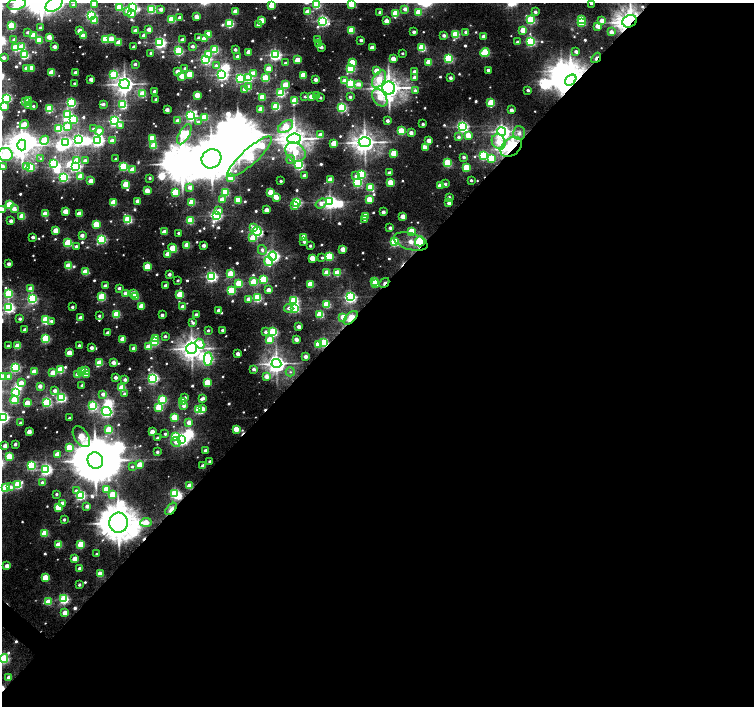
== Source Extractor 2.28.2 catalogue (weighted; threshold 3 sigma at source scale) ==
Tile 12 of 4 x 4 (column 4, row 3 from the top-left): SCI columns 4514-6016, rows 1578-2984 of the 6026 x 6036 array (HDU 1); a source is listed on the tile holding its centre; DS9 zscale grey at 2 x 2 block average (1 PNG px = mean of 2 x 2 image px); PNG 756 x 708 px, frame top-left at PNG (2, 3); each listed source drawn as its Kron ellipse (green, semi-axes under 4 px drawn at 4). Shown black and unused: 58% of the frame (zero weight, under 6 of 12 exposures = <1% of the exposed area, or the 3 px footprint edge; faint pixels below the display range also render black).
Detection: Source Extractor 2.28.2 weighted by HDU 2 'WHT'; one run over the whole footprint, this tile lists its part. Background 0.0271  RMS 0.0037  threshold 0.0149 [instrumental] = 3 sigma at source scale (4.09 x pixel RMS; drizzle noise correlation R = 1.36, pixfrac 0.8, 0.0396/0.0396 arcsec/px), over >= 5 px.
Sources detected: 725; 4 too faint to see at this stretch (2 x 2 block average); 29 inside a brighter object's white glare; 6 cosmic-ray / hot-pixel residue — neither listed nor drawn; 5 inside a brighter listed object's ellipse — not listed separately; of the other 681, all 500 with FLUX_AUTO >= 1.88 (the completeness limit of this list) listed and drawn (181 fainter detections not listed), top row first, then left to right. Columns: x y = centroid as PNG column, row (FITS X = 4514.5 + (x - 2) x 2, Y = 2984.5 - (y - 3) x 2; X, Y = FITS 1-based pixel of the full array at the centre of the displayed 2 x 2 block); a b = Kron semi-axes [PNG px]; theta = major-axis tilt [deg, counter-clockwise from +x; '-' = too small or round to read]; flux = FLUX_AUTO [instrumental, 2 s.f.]
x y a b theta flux
591 3 2 2 - 2.2
17 4 9 6 14 60
54 4 10 6 39 210
94 4 3 2 - 11
351 4 3 3 - 47
73 5 3 3 - 2.6
272 5 3 3 - 27
316 5 3 3 - 65
120 7 3 3 - 52
132 8 4 3 - 170
152 9 3 3 - 89
161 9 2 2 - 6.7
405 9 3 3 - 6
128 11 3 3 - 15
236 12 3 3 - 16
308 12 3 3 - 15
380 12 2 2 - 6
419 12 3 3 - 31
535 12 2 2 - 4.9
396 13 3 3 - 33
131 14 3 3 - 16
91 15 3 3 - 140
196 16 3 2 - 12
180 18 2 2 - 7.2
172 19 3 3 - 62
581 19 3 3 - 19
95 20 4 3 - 28
262 20 3 3 - 22
531 20 4 3 - 86
322 21 4 4 - 190
386 21 3 3 - 12
602 21 3 3 - 14
630 21 7 6 - 1000
581 22 3 3 - 75
229 23 3 3 - 88
259 24 2 2 - 8.9
11 26 3 3 - 66
598 26 3 3 - 12
40 28 2 2 - 3.5
149 29 2 2 - 11
351 30 3 3 - 41
523 30 3 3 - 24
80 31 3 2 - 13
136 31 3 2 - 12
28 32 2 2 - 3.3
414 32 2 2 - 4.3
466 32 2 2 - 6.4
611 32 3 3 - 6.2
208 34 3 3 - 25
456 34 3 3 - 71
34 35 3 3 - 38
444 35 2 2 - 4.2
83 36 3 3 - 20
144 36 3 2 - 10
484 36 3 2 - 10
49 37 3 2 - 15
111 38 3 3 - 15
199 38 2 2 - 4.4
205 38 3 3 - 20
14 39 2 2 - 2.2
105 39 3 3 - 65
39 40 3 3 - 35
182 40 3 2 - 7.4
317 40 3 2 - 3.2
361 40 2 2 - 3.6
531 41 3 3 - 120
517 42 3 3 - 2.7
119 43 3 3 - 22
160 43 3 3 - 190
319 44 3 2 - 5.8
55 46 2 2 - 8.9
193 46 2 2 - 4.2
22 47 3 3 - 36
134 47 2 2 - 5.1
321 47 3 2 - 4.8
372 47 3 2 - 9.3
15 48 3 3 - 59
422 48 3 3 - 69
215 49 3 3 - 55
235 49 2 2 - 4.1
179 51 3 3 - 94
249 52 3 3 - 15
576 52 2 2 - 5.4
151 53 2 2 - 4
403 53 2 2 - 2.1
485 53 4 3 - 70
208 54 3 3 - 33
24 55 3 3 - 84
275 55 4 3 - 200
238 56 2 2 - 5.4
3 58 2 2 - 5.4
449 58 3 3 - 95
596 58 6 2 49 4.2
206 59 3 3 - 130
393 59 3 3 - 17
298 60 3 3 - 20
352 62 3 3 - 25
429 62 3 3 - 26
285 63 3 3 - 2.3
135 64 2 2 - 3.6
216 66 3 3 - 4.1
26 68 2 2 - 4.9
31 68 3 3 - 21
185 68 2 2 - 3.3
269 69 3 3 - 22
351 69 3 3 - 76
488 70 2 2 - 4.4
377 71 3 3 - 15
177 72 3 2 - 11
415 72 3 2 - 9.6
52 73 3 3 - 31
76 73 3 2 - 13
114 74 4 3 - 65
190 74 3 3 - 39
253 74 3 3 - 24
222 75 4 3 - 200
303 75 3 3 - 23
182 76 3 3 - 18
240 78 3 3 - 75
248 78 3 3 - 63
265 78 3 3 - 50
415 78 3 2 - 9.4
450 78 2 2 - 4.9
91 79 2 2 - 9.7
315 79 2 2 - 7.7
379 79 9 6 59 23
571 80 6 4 43 1800
344 81 3 3 - 8.9
74 83 2 2 - 2.1
125 84 5 5 - 600
351 84 3 3 - 100
358 84 3 3 - 8.6
285 85 3 3 - 34
249 87 3 3 - 13
389 88 6 6 - 1100
245 89 3 3 - 14
528 90 2 2 - 3.1
154 91 2 2 - 4.1
415 91 3 3 - 4.3
281 93 3 3 - 74
142 94 3 3 - 38
197 95 3 3 - 21
305 96 2 2 - 2.1
316 96 3 2 - 6
262 97 3 3 - 31
311 97 3 3 - 15
350 97 2 2 - 2.6
7 98 3 3 - 100
321 98 2 2 - 2.1
380 98 10 6 -55 19
156 99 2 2 - 3.4
29 100 3 2 - 15
295 101 3 3 - 34
26 102 3 2 - 7.2
71 103 3 3 - 110
491 103 3 3 - 53
103 104 2 2 - 3.9
122 105 3 3 - 77
4 106 3 3 - 32
28 106 2 2 - 4.2
33 106 2 2 - 1.9
276 106 3 3 - 73
342 108 3 3 - 120
49 109 3 3 - 66
261 109 3 3 - 20
167 110 2 2 - 8.5
511 110 2 2 - 5.9
68 115 3 3 - 87
191 116 4 3 - 180
204 117 3 3 - 30
74 119 4 3 - 52
115 121 3 3 - 200
178 121 3 2 - 8.4
387 121 2 2 - 4.6
198 122 3 3 - 2.7
24 124 5 3 - 20
423 124 2 2 - 2.9
121 126 3 3 - 4.3
462 126 4 3 - 200
67 127 4 3 - 33
286 127 8 5 34 31
58 129 3 3 - 50
93 129 3 3 - 2.2
99 131 4 3 - 15
401 131 3 3 - 56
502 131 4 4 - 350
411 133 3 2 - 7.8
519 133 7 6 - 5.9
184 134 11 5 60 99
321 135 3 3 - 14
468 135 3 3 - 23
459 137 3 3 - 3.5
152 138 3 3 - 37
294 139 7 5 6 1100
44 140 5 3 - 44
78 140 4 4 - 180
429 140 3 3 - 12
98 141 3 3 - 190
112 141 3 3 - 7.7
65 142 4 3 - 150
365 142 6 5 - 810
499 142 8 6 -56 17
334 143 3 3 - 28
22 145 5 4 - 920
154 146 3 3 - 40
511 147 12 8 38 210
425 148 3 3 - 17
295 152 11 8 -40 26
394 153 3 3 - 32
5 154 7 6 - 160
483 156 3 3 - 94
250 157 29 8 42 110
464 157 3 2 - 3.1
491 158 3 3 - 44
41 159 3 3 - 2.4
116 159 2 2 - 2.5
211 159 10 9 - 3100
290 159 4 4 - 2.4
77 161 4 3 - 29
85 161 3 3 - 6.6
53 163 3 3 - 63
447 163 3 3 - 72
299 165 4 3 - 130
76 166 4 3 - 150
124 166 3 3 - 83
2 167 3 3 - 10
27 167 3 3 - 23
31 167 3 3 - 71
466 168 3 3 - 45
133 170 3 3 - 24
390 173 3 2 - 7.4
361 174 3 3 - 78
80 176 3 3 - 22
305 176 2 2 - 8
356 176 4 3 - 3.9
63 177 3 3 - 120
150 178 2 2 - 2.1
231 178 3 3 - 39
331 180 3 3 - 23
471 180 2 2 - 2.3
91 181 3 3 - 16
281 181 2 2 - 2.2
357 182 3 3 - 87
390 182 3 3 - 25
126 184 3 3 - 36
445 184 3 3 - 3.2
440 185 3 3 - 13
190 187 3 3 - 6.5
370 187 3 3 - 45
147 191 3 3 - 18
175 192 3 3 - 54
225 192 3 3 - 63
271 192 3 3 - 28
276 197 3 3 - 14
449 197 2 2 - 5.1
369 199 3 3 - 27
222 200 3 3 - 12
238 200 4 3 - 34
138 201 3 2 - 11
192 202 3 3 - 42
297 202 3 3 - 120
330 202 4 4 - 290
113 203 3 3 - 37
449 203 2 2 - 5.6
321 204 6 4 34 6.1
9 205 3 3 - 50
295 206 3 3 - 9.3
2 209 3 2 - 9.4
14 209 3 2 - 10
266 210 3 2 - 12
65 211 3 3 - 18
219 211 3 3 - 11
383 212 2 2 - 6.4
45 214 3 3 - 29
79 214 3 3 - 20
216 215 4 3 - 180
22 216 3 3 - 30
365 216 3 3 - 21
403 216 3 3 - 18
128 219 3 3 - 88
365 219 2 2 - 2.1
190 220 3 3 - 56
11 221 2 2 - 5.6
96 224 3 3 - 36
254 228 4 3 - 8.9
390 228 2 2 - 3.9
56 230 3 3 - 24
257 231 4 3 - 200
412 231 3 3 - 39
164 232 3 3 - 16
178 233 2 2 - 2.3
82 235 3 2 - 7.1
33 237 2 2 - 5.3
304 237 3 3 - 25
253 238 3 3 - 25
102 239 3 3 - 110
411 241 17 8 -16 74
420 241 5 5 - 160
304 242 2 2 - 2.7
394 242 3 3 - 100
68 243 3 3 - 70
187 245 3 3 - 24
204 245 2 2 - 6.9
76 246 3 2 - 3.3
310 246 2 2 - 2.5
173 248 4 3 - 32
343 249 3 3 - 13
262 250 5 3 - 3.4
168 254 3 3 - 18
273 256 4 4 - 250
329 256 3 3 - 61
322 257 3 3 - 2
312 258 3 3 - 19
268 261 5 3 - 17
9 264 2 2 - 6.2
68 266 3 3 - 37
147 266 3 3 - 41
85 272 3 3 - 31
327 273 3 3 - 27
337 273 3 3 - 45
169 274 2 2 - 4.8
230 274 3 3 - 38
211 276 4 3 - 190
263 279 3 3 - 71
178 280 2 2 - 2.2
375 281 3 3 - 32
254 282 3 3 - 40
239 283 4 3 - 42
384 283 5 2 - 5.3
311 284 3 3 - 40
376 284 3 2 - 15
105 286 3 2 - 8.1
166 286 2 2 - 6.8
119 288 2 2 - 4.2
31 289 3 3 - 18
268 290 3 2 - 8.5
231 291 4 3 - 55
125 293 3 2 - 7
133 293 3 3 - 17
8 294 3 3 - 76
180 294 3 3 - 43
101 297 4 3 - 67
136 297 3 3 - 22
350 297 4 3 - 200
257 298 3 3 - 91
32 299 3 3 - 130
249 299 3 3 - 7.4
294 301 3 3 - 100
327 304 3 3 - 59
141 306 3 3 - 20
9 307 4 3 - 190
72 307 2 2 - 3.2
183 307 3 3 - 14
289 308 4 4 - 4
295 308 3 3 - 92
219 310 3 3 - 11
116 314 3 3 - 58
320 314 3 3 - 55
162 315 2 2 - 4.6
196 315 2 2 - 7.7
99 316 3 2 - 2.1
343 317 3 3 - 12
81 318 3 3 - 12
351 318 8 4 44 15
20 319 2 2 - 3.3
46 320 3 3 - 74
52 321 3 3 - 2.8
193 323 3 3 - 2.5
299 327 2 2 - 7.8
25 330 2 2 - 9.6
208 330 3 3 - 2.2
223 330 2 2 - 4.9
265 332 4 3 - 3.6
273 332 3 3 - 100
108 333 2 2 - 9.1
165 336 3 2 - 2.8
155 338 3 3 - 24
45 339 3 3 - 83
123 339 3 3 - 23
296 339 2 2 - 8.4
270 340 3 3 - 29
155 342 3 3 - 58
324 343 3 3 - 82
200 344 5 3 - 28
318 344 3 3 - 28
8 346 2 2 - 3.4
18 346 3 3 - 31
79 346 2 2 - 4.8
149 347 3 3 - 21
91 348 2 2 - 6.3
134 348 3 2 - 12
192 348 6 5 - 760
69 353 3 3 - 19
238 354 2 2 - 7.2
306 356 2 2 - 6.7
208 359 6 4 -89 110
113 362 3 2 - 9.3
99 363 3 3 - 42
276 364 5 4 - 590
15 367 3 3 - 130
254 369 2 2 - 5.1
60 370 3 3 - 54
85 371 2 2 - 7.9
34 372 3 3 - 24
82 372 3 3 - 35
290 372 5 4 - 2
53 373 3 3 - 19
86 374 3 3 - 8.4
78 375 3 3 - 14
266 376 3 3 - 8
2 377 3 3 - 23
9 377 3 3 - 11
116 377 2 2 - 5.4
153 378 3 3 - 180
125 380 2 2 - 4.8
21 383 3 3 - 10
207 383 3 3 - 46
82 385 2 2 - 2
40 386 3 2 - 9
122 388 3 3 - 44
55 391 3 3 - 5.8
16 393 3 3 - 75
103 394 3 3 - 6.4
125 394 3 3 - 3.3
61 397 3 3 - 120
185 397 3 2 - 1.9
202 398 4 2 - 5.2
14 400 4 3 - 48
162 400 3 3 - 72
183 401 3 3 - 31
47 402 3 3 - 100
27 403 3 3 - 20
92 406 3 3 - 89
184 406 3 3 - 3.9
159 407 3 3 - 55
203 409 3 2 - 6.4
199 410 3 3 - 70
107 411 5 4 - 180
3 417 3 3 - 250
174 417 3 3 - 36
69 418 2 2 - 2.9
189 422 3 3 - 9.4
20 423 2 2 - 2.2
236 429 3 3 - 19
109 430 3 3 - 40
29 431 3 2 - 12
152 432 3 3 - 14
165 434 3 2 - 1.9
175 436 4 3 - 33
81 437 11 7 -56 53
157 438 2 2 - 3.1
182 439 4 4 - 200
176 442 5 4 - 5.9
15 444 2 2 - 4.1
5 446 2 2 - 9.7
69 448 3 3 - 29
205 451 2 2 - 5.4
157 452 2 2 - 3.1
57 454 3 3 - 19
9 456 4 3 - 37
95 460 8 7 - 4200
210 461 2 2 - 2.5
31 465 3 3 - 71
140 465 3 3 - 28
203 466 3 2 - 8.7
132 467 3 3 - 2.2
46 469 4 3 - 200
42 482 3 3 - 2.7
18 485 3 3 - 73
190 486 3 3 - 26
10 487 3 3 - 5.2
5 488 3 3 - 58
106 489 3 3 - 29
76 491 3 3 - 3.8
175 493 3 3 - 82
57 494 2 2 - 2.5
112 494 3 3 - 33
80 495 3 3 - 120
62 503 3 2 - 7.6
87 506 2 2 - 6
58 507 3 3 - 29
171 509 7 3 47 9.4
64 520 2 2 - 2.7
146 522 6 3 4 20
118 523 10 9 - 2600
45 533 3 3 - 39
81 544 3 3 - 42
58 545 3 3 - 31
97 554 2 2 - 2.1
75 559 3 3 - 18
7 566 3 2 - 11
80 569 3 3 - 10
100 574 3 3 - 22
45 578 3 3 - 33
79 585 2 2 - 2.6
64 599 3 3 - 110
48 602 3 3 - 25
65 613 3 3 - 14
4 658 4 3 - 110
9 677 3 2 - 11
Overlapping masked pixels (flux is a lower limit): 12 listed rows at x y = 630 21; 596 58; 571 80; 519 133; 511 147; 420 241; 384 283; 351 318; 324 343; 190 486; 171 509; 118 523
Isophote crosses this tile's border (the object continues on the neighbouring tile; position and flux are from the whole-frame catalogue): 19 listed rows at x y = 591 3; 17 4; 54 4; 94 4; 351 4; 272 5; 316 5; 132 8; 236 12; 630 21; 7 98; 4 106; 5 154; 2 167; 2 209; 8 294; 2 377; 3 417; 4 658